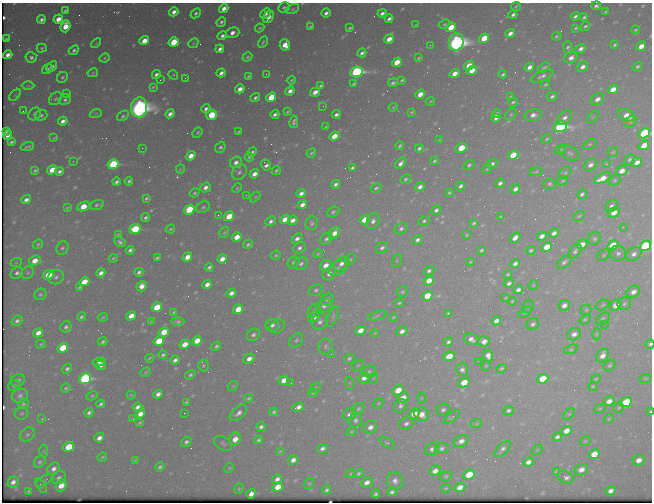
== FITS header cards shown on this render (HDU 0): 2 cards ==
NAXIS1  =                  650 / Width of table row in bytes
NAXIS2  =                  500 / Number of rows in table

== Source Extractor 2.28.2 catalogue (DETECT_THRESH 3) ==
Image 650 x 500 px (HDU 0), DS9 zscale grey, 1 PNG px = 1 image px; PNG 654 x 504 px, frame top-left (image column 1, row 500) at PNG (2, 3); each listed source drawn as its Kron ellipse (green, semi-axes under 4 px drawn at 4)
Background 482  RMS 2.6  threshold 7.66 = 3 sigma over >= 5 px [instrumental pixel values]
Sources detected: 571; of the 571, the 500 brightest by FLUX_AUTO listed and drawn (71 fainter detections omitted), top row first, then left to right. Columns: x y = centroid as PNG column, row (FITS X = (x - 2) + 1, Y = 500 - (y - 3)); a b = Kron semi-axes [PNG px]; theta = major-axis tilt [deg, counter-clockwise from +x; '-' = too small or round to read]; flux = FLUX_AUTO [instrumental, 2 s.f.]
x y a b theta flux
596 6 5 3 - 440
284 7 6 4 27 400
516 7 5 3 - 270
224 8 5 4 - 1300
292 9 7 4 28 290
65 11 4 3 - 270
605 11 4 3 - 200
174 12 5 4 - 1000
196 13 6 4 43 420
326 13 4 3 - 600
382 13 4 3 - 650
265 14 6 4 43 820
513 15 4 3 - 530
575 16 4 3 - 510
268 17 7 5 55 1200
584 17 4 3 - 330
41 19 4 3 - 500
58 19 5 4 - 2000
389 19 4 3 - 610
221 22 5 4 - 430
444 24 6 4 28 250
416 25 4 2 - 190
65 26 6 4 72 3500
585 26 5 3 - 290
310 27 4 3 - 240
451 27 5 4 - 4900
260 28 5 3 - 220
350 28 4 2 - 260
576 28 4 2 - 250
636 30 4 3 - 230
233 33 7 5 17 1200
510 33 5 4 - 1100
222 36 5 4 - 570
557 36 5 3 - 290
484 38 5 4 - 5100
6 39 3 3 - 200
389 39 5 4 - 1900
144 41 5 4 - 2700
174 42 5 4 - 6200
263 42 6 3 61 280
456 42 9 7 80 120000
96 43 6 3 43 180
193 43 5 4 - 190
285 45 5 5 - 2300
430 45 2 2 - 220
614 45 4 3 - 310
641 46 5 4 - 2100
42 48 5 3 - 250
568 48 6 4 -80 410
220 49 4 3 - 700
581 49 5 3 - 780
74 50 6 4 43 420
362 53 4 3 - 540
8 55 5 4 - 990
31 57 5 5 - 500
247 57 5 4 - 280
104 58 5 3 - 200
418 58 3 2 - 220
571 58 7 5 29 1000
397 62 5 4 - 3100
469 66 5 4 - 3900
637 66 5 3 - 340
52 67 6 4 42 660
529 67 5 4 - 1100
544 67 7 3 30 330
582 67 6 4 37 1100
47 69 6 4 36 450
472 71 5 4 - 3000
356 72 6 5 - 43000
93 73 5 4 - 200
221 73 4 3 - 880
156 74 4 3 - 590
266 74 2 2 - 410
455 74 5 4 - 2000
503 74 4 3 - 320
173 75 5 4 - 210
249 76 4 3 - 260
542 76 12 4 24 660
62 77 6 5 - 350
185 78 3 2 - 210
160 80 3 2 - 170
291 80 4 3 - 230
402 80 4 3 - 270
393 83 5 3 - 430
354 84 4 3 - 260
546 84 5 3 - 300
28 86 6 4 1 230
321 86 4 3 - 340
153 87 3 3 - 230
240 89 5 4 - 1500
613 89 5 4 - 2400
290 91 5 4 - 990
315 92 5 4 - 1500
67 93 4 3 - 260
420 94 5 4 - 2100
15 95 7 4 45 220
552 96 5 3 - 450
271 97 5 4 - 6500
510 97 4 3 - 250
255 98 5 3 - 440
55 99 7 5 43 390
597 99 7 5 33 1200
65 100 6 5 - 450
430 101 4 3 - 180
513 102 5 3 - 310
323 106 2 2 - 220
139 107 10 8 86 140000
393 107 5 3 - 180
206 109 5 4 - 550
23 111 3 2 - 160
287 112 4 3 - 200
412 112 4 2 - 180
96 113 6 4 20 240
35 114 7 5 45 470
170 114 5 4 - 930
275 114 4 3 - 510
496 114 5 4 - 550
511 114 6 4 48 280
41 115 6 5 - 420
212 115 5 5 - 6900
336 115 4 3 - 580
533 115 8 6 11 980
627 115 8 5 -25 1800
123 116 6 4 35 350
593 117 7 4 44 260
496 118 4 3 - 590
565 118 9 5 43 820
63 121 5 4 - 900
631 121 7 5 29 330
294 122 6 3 79 440
326 127 3 2 - 210
560 127 7 5 16 41000
6 132 3 3 - 350
197 132 6 4 51 240
239 132 4 3 - 230
644 133 6 4 32 24000
7 135 5 4 - 930
334 136 5 4 - 3100
54 138 4 3 - 180
547 139 6 4 28 280
439 140 4 2 - 170
12 142 4 3 - 370
590 144 7 4 27 300
644 145 6 4 38 3600
400 146 4 3 - 280
27 147 7 3 18 350
220 147 6 5 - 390
142 148 2 2 - 910
419 148 4 3 - 420
461 148 6 4 24 4800
560 149 6 4 21 240
252 152 5 3 - 400
613 152 5 5 - 250
311 153 5 3 - 250
570 153 10 6 -26 560
513 155 5 4 - 4000
191 156 5 4 - 2400
249 157 4 3 - 230
629 159 6 4 42 360
73 161 2 2 - 220
434 161 4 3 - 290
236 162 6 5 - 900
637 162 5 4 - 1400
401 163 6 4 51 820
113 164 5 4 - 18000
492 164 6 3 35 560
607 164 3 3 - 440
266 165 5 4 - 660
469 165 6 4 35 330
590 165 7 5 39 900
352 168 4 3 - 410
180 169 4 4 - 170
487 169 5 2 - 240
35 170 4 3 - 290
52 170 5 4 - 3800
276 170 5 3 - 270
59 171 4 3 - 530
622 171 6 5 - 1700
239 172 8 6 58 640
536 172 6 3 9 240
565 173 7 4 40 350
254 174 5 4 - 1300
602 178 9 4 26 2700
405 179 5 4 - 300
615 180 6 5 - 270
129 181 4 3 - 340
563 181 5 3 - 220
116 182 4 3 - 460
500 183 4 3 - 570
335 184 4 3 - 580
550 184 6 5 - 360
460 186 4 3 - 650
205 187 5 4 - 940
420 187 5 4 - 830
237 188 5 3 - 190
376 188 6 4 31 350
515 189 5 4 - 780
194 193 5 4 - 300
301 193 5 4 - 870
449 193 4 3 - 260
582 194 5 4 - 450
246 195 2 2 - 180
255 197 6 4 45 180
146 198 4 3 - 290
26 200 5 3 - 780
97 205 7 4 19 390
302 205 5 4 - 1100
83 206 6 4 24 4300
611 206 7 5 39 580
203 207 7 5 29 380
67 208 4 2 - 180
189 210 5 4 - 13000
436 210 5 4 - 540
333 212 6 4 27 330
614 212 6 5 - 1700
218 215 3 2 - 200
229 216 5 4 - 4500
579 216 6 4 37 260
145 217 4 3 - 380
501 217 3 3 - 230
285 219 5 4 - 1800
293 220 5 4 - 1100
364 220 5 4 - 3100
271 221 5 4 - 610
373 221 8 6 66 780
424 221 6 4 29 350
312 223 7 6 - 400
474 223 4 3 - 310
623 227 2 2 - 440
135 229 6 4 23 14000
170 229 5 3 - 230
401 229 7 5 27 560
224 233 6 4 55 250
334 233 6 4 51 2200
554 233 5 4 - 860
118 234 4 3 - 190
467 235 4 3 - 200
542 236 5 4 - 1000
237 237 5 4 - 2300
515 238 6 4 40 1600
594 238 6 6 - 400
297 239 6 4 32 780
326 239 7 5 41 480
417 240 5 4 - 570
120 242 6 4 -27 500
38 244 5 4 - 270
248 244 5 4 - 310
582 244 5 4 - 1900
613 245 6 4 31 5600
645 246 6 5 - 22000
547 247 5 4 - 3500
62 248 7 5 58 400
299 248 6 5 - 590
382 248 6 5 - 570
130 250 4 3 - 470
481 250 4 3 - 290
531 250 5 3 - 310
575 251 8 5 55 500
618 253 8 7 - 720
318 254 4 4 - 190
634 254 8 6 30 870
276 255 5 4 - 250
604 255 7 4 38 270
187 257 5 4 - 2000
113 258 4 3 - 230
157 258 4 3 - 310
222 259 5 4 - 1500
350 259 6 5 - 270
35 261 6 5 - 2400
397 261 6 4 69 280
470 262 4 2 - 180
564 262 8 5 39 550
16 263 6 3 18 180
294 263 6 5 - 490
301 264 7 5 35 550
341 264 8 6 36 1100
515 264 5 4 - 770
326 265 6 5 - 1700
209 267 4 3 - 380
338 268 10 6 27 680
429 271 6 4 33 480
139 272 4 3 - 480
17 273 6 5 - 580
28 273 7 5 45 360
101 273 5 4 - 920
329 274 7 6 - 950
508 274 4 3 - 240
48 275 6 4 27 4900
56 277 8 7 - 570
429 281 5 4 - 2600
84 282 5 4 - 3300
509 283 5 4 - 630
207 284 5 4 - 1100
533 285 5 4 - 210
142 286 5 4 - 1400
80 287 4 3 - 250
316 290 7 5 27 450
518 290 5 4 - 760
402 292 6 5 - 270
633 292 7 5 31 1100
231 293 5 4 - 1000
40 294 6 5 - 340
427 296 5 4 - 5700
506 298 3 2 - 170
327 299 7 5 24 450
512 301 4 3 - 180
399 303 4 3 - 260
624 304 7 6 - 440
564 305 6 5 - 1000
603 305 7 4 27 340
616 305 6 5 - 2500
324 306 8 6 21 830
528 306 7 5 68 370
157 307 5 4 - 5300
238 309 5 4 - 3600
586 310 5 5 - 280
314 311 7 6 - 430
174 312 4 3 - 230
525 312 7 4 36 270
448 313 4 3 - 200
131 316 5 4 - 2300
377 316 9 4 14 320
81 317 4 3 - 370
103 317 5 3 - 200
314 317 6 5 - 1300
333 317 11 5 66 470
393 317 4 3 - 190
585 319 6 4 37 240
603 319 8 5 36 380
17 321 6 4 36 530
151 321 3 3 - 170
178 321 7 4 -1 420
496 321 5 4 - 1300
320 322 8 7 - 770
533 324 6 5 - 470
604 324 2 2 - 480
272 325 7 5 25 700
277 326 8 6 33 480
66 327 6 5 - 450
360 330 5 4 - 2000
402 331 6 4 31 900
164 332 5 4 - 3900
38 333 5 4 - 1500
375 333 4 3 - 170
574 334 7 5 28 1000
597 334 6 4 90 260
253 335 7 5 35 540
471 339 7 5 -27 960
296 340 8 6 46 460
159 341 5 4 - 5800
197 341 5 4 - 2800
484 341 6 5 - 1200
103 342 5 3 - 370
448 342 5 4 - 460
41 344 5 4 - 220
185 344 5 4 - 3200
650 344 5 4 - 420
216 346 5 4 - 380
326 346 8 7 - 510
63 348 5 4 - 6000
571 349 7 4 20 290
331 354 2 2 - 390
163 355 4 3 - 350
603 355 7 5 58 1300
449 356 6 4 25 3700
488 356 6 5 - 1100
149 358 4 3 - 200
349 358 5 4 - 350
249 359 6 4 32 1200
175 360 4 4 - 660
478 361 2 2 - 350
99 362 6 3 14 750
101 365 5 4 - 780
358 365 7 3 35 220
610 365 7 5 40 310
203 366 6 5 - 250
486 366 5 4 - 190
502 368 5 4 - 300
67 369 5 4 - 470
462 370 6 6 - 640
146 372 5 3 - 200
369 372 7 6 - 430
190 375 5 4 - 360
364 378 6 5 - 1400
374 378 5 3 - 170
85 379 6 5 - 32000
543 379 6 4 24 5700
596 379 5 4 - 200
645 379 6 4 20 190
18 380 7 6 - 600
284 380 5 4 - 1800
464 382 6 4 28 3900
291 383 2 2 - 200
350 383 6 3 -71 220
14 385 6 5 - 340
233 386 5 4 - 230
593 386 4 4 - 210
66 388 5 4 - 270
315 388 6 3 37 190
398 390 6 4 33 3900
313 393 4 3 - 230
158 394 5 4 - 800
131 395 4 2 - 190
20 396 8 6 19 620
92 396 6 4 28 240
249 398 5 4 - 280
403 398 6 5 - 1600
421 398 5 3 - 180
609 401 6 4 31 1300
186 402 4 3 - 250
626 402 6 5 - 9000
378 403 5 4 - 200
23 404 6 5 - 310
101 404 4 3 - 420
400 406 7 6 - 570
137 407 5 4 - 750
298 407 6 4 21 880
619 408 5 5 - 240
358 409 6 5 - 300
600 409 6 4 20 210
443 410 7 5 37 500
508 410 5 4 - 410
274 412 4 4 - 310
650 412 4 2 - 320
21 413 7 6 - 360
89 413 5 4 - 520
184 413 2 2 - 170
238 413 10 5 40 910
140 414 5 4 - 1400
349 414 7 5 29 730
414 414 6 5 - 2000
421 414 7 6 - 1800
569 414 7 4 43 270
452 417 9 4 37 390
42 419 3 3 - 340
133 419 3 2 - 290
609 419 5 4 - 210
356 420 7 6 - 570
140 423 4 3 - 230
406 424 7 6 - 590
476 424 6 4 19 220
261 427 4 4 - 490
370 427 7 6 - 1000
351 431 5 4 - 210
566 431 5 4 - 1800
27 434 8 6 42 440
557 437 5 4 - 550
99 438 5 4 - 1100
235 439 6 5 - 2000
258 440 4 3 - 350
461 441 8 5 26 1200
585 441 5 4 - 220
186 442 5 4 - 510
223 443 10 6 -32 450
387 443 8 4 -31 360
68 447 6 4 32 4600
322 448 5 4 - 610
442 448 7 5 8 470
432 449 7 6 - 680
503 449 10 5 46 640
537 450 6 4 44 180
44 451 6 4 89 230
280 451 3 2 - 170
594 454 6 4 29 3600
102 457 5 3 - 220
135 460 4 3 - 160
293 460 5 4 - 1000
639 460 6 5 - 1400
40 462 6 5 - 360
528 462 5 4 - 1000
160 467 5 3 - 380
229 468 5 4 - 220
54 469 7 5 39 810
581 470 7 5 26 1300
435 471 6 5 - 1300
556 472 4 3 - 270
359 473 5 4 - 310
351 474 5 3 - 240
469 475 6 5 - 5300
446 476 6 4 15 240
566 477 8 6 -25 730
59 478 8 6 27 610
277 479 5 4 - 760
45 480 10 4 32 290
395 481 9 8 - 920
13 482 6 5 - 880
367 482 6 4 30 980
309 483 6 4 67 250
61 485 6 5 - 2600
41 486 8 3 -57 200
278 487 5 4 - 2700
460 487 6 4 26 1400
446 488 5 3 - 210
239 489 5 4 - 240
327 490 4 3 - 390
29 491 4 3 - 260
611 491 5 4 - 960
392 492 4 4 - 460
251 494 5 4 - 1200
376 494 4 3 - 340
At the frame edge (FLAGS 8, measured only in part): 4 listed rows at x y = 644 133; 645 246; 650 344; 650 412
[71 fainter detections neither listed nor drawn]